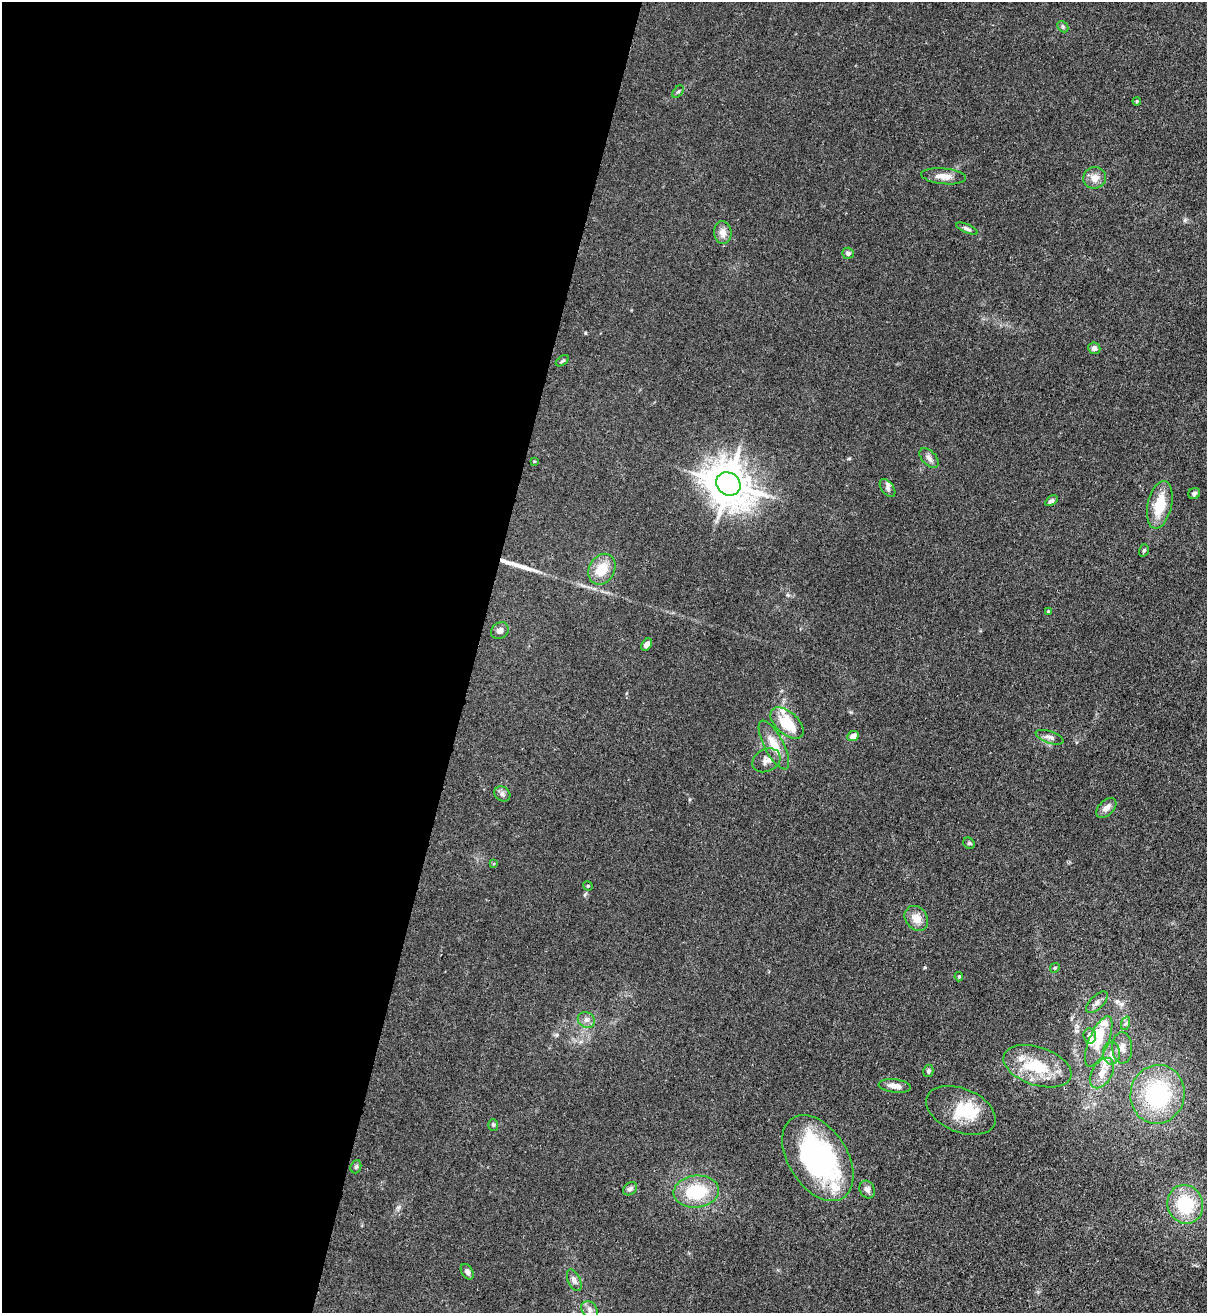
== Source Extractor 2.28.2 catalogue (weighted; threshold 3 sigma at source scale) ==
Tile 5 of 4 x 4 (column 1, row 2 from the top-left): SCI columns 343-1547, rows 2652-3962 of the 5380 x 5306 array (HDU 1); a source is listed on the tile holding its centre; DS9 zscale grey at full resolution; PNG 1209 x 1315 px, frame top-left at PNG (2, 2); each listed source drawn as its Kron ellipse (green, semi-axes under 4 px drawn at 4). Shown black and unused: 39% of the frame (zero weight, under 3 of 4 exposures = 7% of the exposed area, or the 3 px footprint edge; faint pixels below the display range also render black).
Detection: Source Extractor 2.28.2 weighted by HDU 2 'WHT'; one run over the whole footprint, this tile lists its part. Background 0.0233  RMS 0.0028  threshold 0.0126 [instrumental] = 3 sigma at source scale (4.5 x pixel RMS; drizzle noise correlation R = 1.50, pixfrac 1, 0.05/0.05 arcsec/px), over >= 5 px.
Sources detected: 68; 1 inside a brighter object's white glare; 1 long thin detection or spike segment (spike, bleed or trail) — neither listed nor drawn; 8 inside a brighter listed object's ellipse — not listed separately; the other 58 listed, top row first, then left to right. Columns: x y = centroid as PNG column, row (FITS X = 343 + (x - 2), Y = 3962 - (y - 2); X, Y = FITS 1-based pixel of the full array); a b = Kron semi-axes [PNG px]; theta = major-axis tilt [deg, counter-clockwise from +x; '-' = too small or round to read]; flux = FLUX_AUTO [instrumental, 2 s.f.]
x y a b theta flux
1063 27 6 4 -47 0.46
678 92 7 4 52 0.47
1137 101 4 4 - 0.32
944 176 22 7 -5 2.6
1095 178 11 10 - 2.3
967 229 11 4 -23 0.73
723 233 11 9 -83 2
848 253 6 5 - 0.86
1094 348 6 6 - 1
562 361 7 3 36 0.39
929 458 12 7 -47 1.2
534 461 4 2 - 0.2
728 484 13 11 -34 770
888 488 10 6 -54 0.93
1194 494 6 5 - 0.7
1051 501 7 4 35 0.77
1160 505 24 12 77 8
1144 550 6 4 73 0.43
602 569 16 12 59 5.8
1048 611 3 3 - 0.21
500 631 9 8 - 1.2
647 645 6 4 54 1.5
787 723 20 11 -42 9
853 736 6 5 - 1.5
1050 737 14 6 -19 1.2
774 745 27 10 -62 4.7
766 760 15 11 28 1.9
502 794 8 7 - 0.85
1106 808 12 7 44 1.6
969 843 6 5 - 0.4
494 864 3 3 - 0.28
588 886 5 4 - 0.26
916 918 13 10 -52 3
1055 968 5 4 - 0.35
959 977 4 3 - 0.33
1097 1002 14 6 45 1.3
586 1020 9 7 -31 1.2
1126 1023 7 4 72 0.53
1090 1036 7 6 - 1.1
1099 1042 27 9 68 4.8
1122 1048 15 10 -88 2.2
1111 1053 11 8 88 1.8
1037 1066 35 19 -18 11
928 1071 6 5 - 0.64
1102 1073 16 10 60 3.4
895 1086 16 6 -6 2
1157 1094 29 27 80 25
961 1110 36 21 -22 9.3
493 1125 6 5 - 0.49
818 1158 47 29 -57 53
356 1167 7 5 68 0.48
630 1189 7 6 - 0.83
867 1190 9 7 -62 1.1
696 1192 23 16 6 13
1185 1204 19 17 -70 14
467 1272 8 5 -59 0.89
574 1280 11 6 -67 1.1
590 1310 9 7 -47 1.3